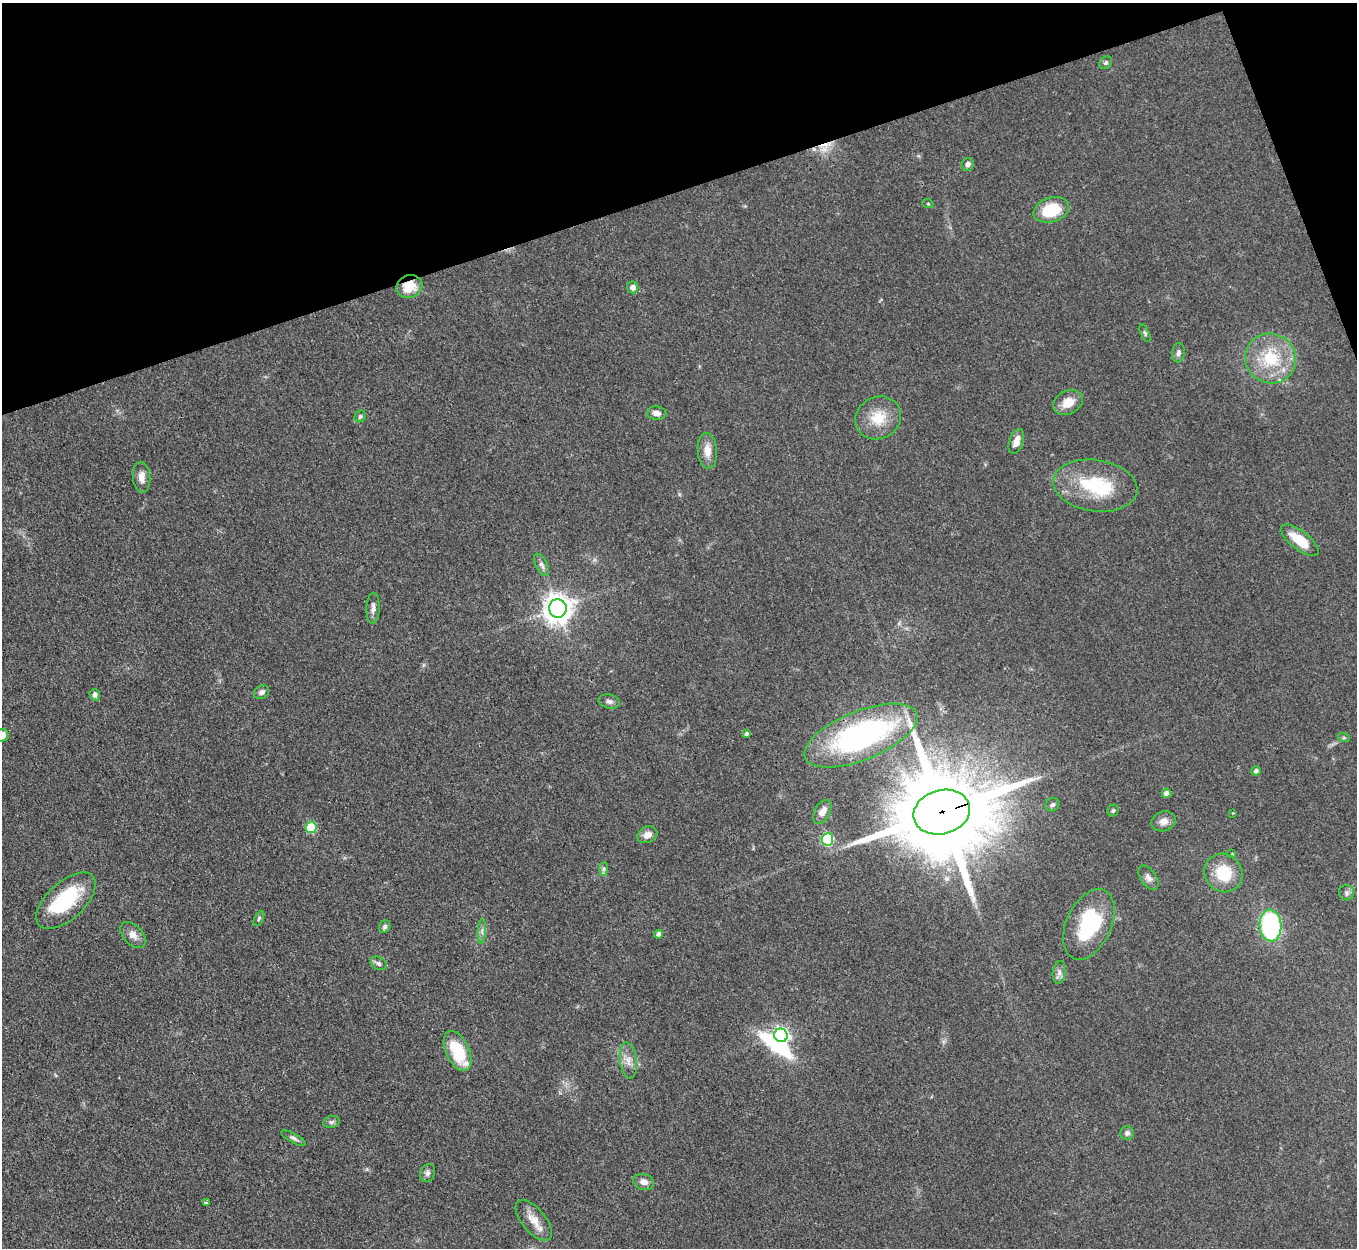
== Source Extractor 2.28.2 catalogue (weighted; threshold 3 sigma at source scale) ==
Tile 3 of 4 x 4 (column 3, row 1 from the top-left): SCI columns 2715-4069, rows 4017-5262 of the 5427 x 5413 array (HDU 1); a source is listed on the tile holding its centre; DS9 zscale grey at full resolution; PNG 1359 x 1250 px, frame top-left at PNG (2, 3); each listed source drawn as its Kron ellipse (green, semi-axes under 4 px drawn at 4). Shown black and unused: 17% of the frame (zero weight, under 3 of 4 exposures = <1% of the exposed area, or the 3 px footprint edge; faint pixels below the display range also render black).
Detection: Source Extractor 2.28.2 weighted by HDU 2 'WHT'; one run over the whole footprint, this tile lists its part. Background 0.0823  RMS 0.0061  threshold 0.0273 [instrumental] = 3 sigma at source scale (4.5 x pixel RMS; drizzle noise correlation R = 1.50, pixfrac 1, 0.05/0.05 arcsec/px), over >= 5 px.
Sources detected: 70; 3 inside a brighter object's white glare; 2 cosmic-ray / hot-pixel residue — neither listed nor drawn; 1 inside a brighter listed object's ellipse — not listed separately; the other 64 listed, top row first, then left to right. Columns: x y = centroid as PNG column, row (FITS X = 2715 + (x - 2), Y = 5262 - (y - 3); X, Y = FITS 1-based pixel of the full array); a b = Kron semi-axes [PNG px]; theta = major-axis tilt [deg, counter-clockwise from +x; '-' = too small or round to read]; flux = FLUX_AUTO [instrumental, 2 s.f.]
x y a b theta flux
1106 63 7 5 45 1.3
968 164 7 6 - 2.4
928 204 6 3 -19 0.64
1051 210 18 12 17 23
409 286 13 11 24 13
633 287 6 5 - 3.5
1145 333 9 4 -64 1.2
1178 353 10 6 83 2.1
1270 358 26 24 -30 30
1068 402 15 11 29 8.6
657 413 10 6 -5 3.8
360 416 6 5 - 1.4
878 418 23 21 28 16
1016 441 13 7 71 4.8
707 451 17 9 -85 6.9
142 477 15 8 -87 5.4
1095 486 42 26 -8 41
1300 540 23 9 -38 16
542 565 12 6 -63 2.4
373 608 15 6 87 3.2
558 608 9 9 - 790
262 692 8 6 32 2
95 695 6 5 - 2.7
609 701 11 7 -12 2.3
747 734 4 4 - 1.3
2 735 7 6 - 5.8
861 736 60 24 22 130
1344 738 6 4 -19 0.85
1256 771 5 4 - 1.6
1166 793 5 4 - 2.5
1052 805 7 6 - 1.4
1113 810 6 5 - 1.1
822 812 13 8 62 4.9
942 812 29 22 16 13000
1233 813 3 3 - 0.37
1164 821 12 10 18 4.4
311 827 6 5 - 28
647 835 10 8 27 4.4
827 839 6 6 - 58
1232 854 4 4 - 0.57
604 869 7 4 89 1.5
1224 873 20 18 -48 22
1148 878 14 8 -55 3.3
1346 893 7 7 - 2
66 901 36 18 42 42
259 918 8 4 63 1
1089 924 37 22 65 47
1270 925 16 11 -86 84
385 927 6 5 - 1.6
482 931 12 3 86 2
658 934 4 4 - 2.3
133 935 15 9 -46 5
379 963 8 6 -29 1.9
1059 972 11 6 82 2.5
781 1035 7 6 - 190
458 1051 21 11 -65 27
628 1060 18 8 -83 5.4
331 1122 8 6 16 1.6
1127 1133 7 6 - 2
293 1138 13 4 -29 2
428 1173 9 7 67 2.2
644 1182 10 8 -17 4
206 1203 3 3 - 0.91
534 1220 25 12 -50 9.2
Overlapping masked pixels (flux is a lower limit): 3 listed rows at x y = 409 286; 861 736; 942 812
Isophote crosses this tile's border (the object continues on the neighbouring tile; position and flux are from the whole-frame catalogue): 1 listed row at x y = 2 735